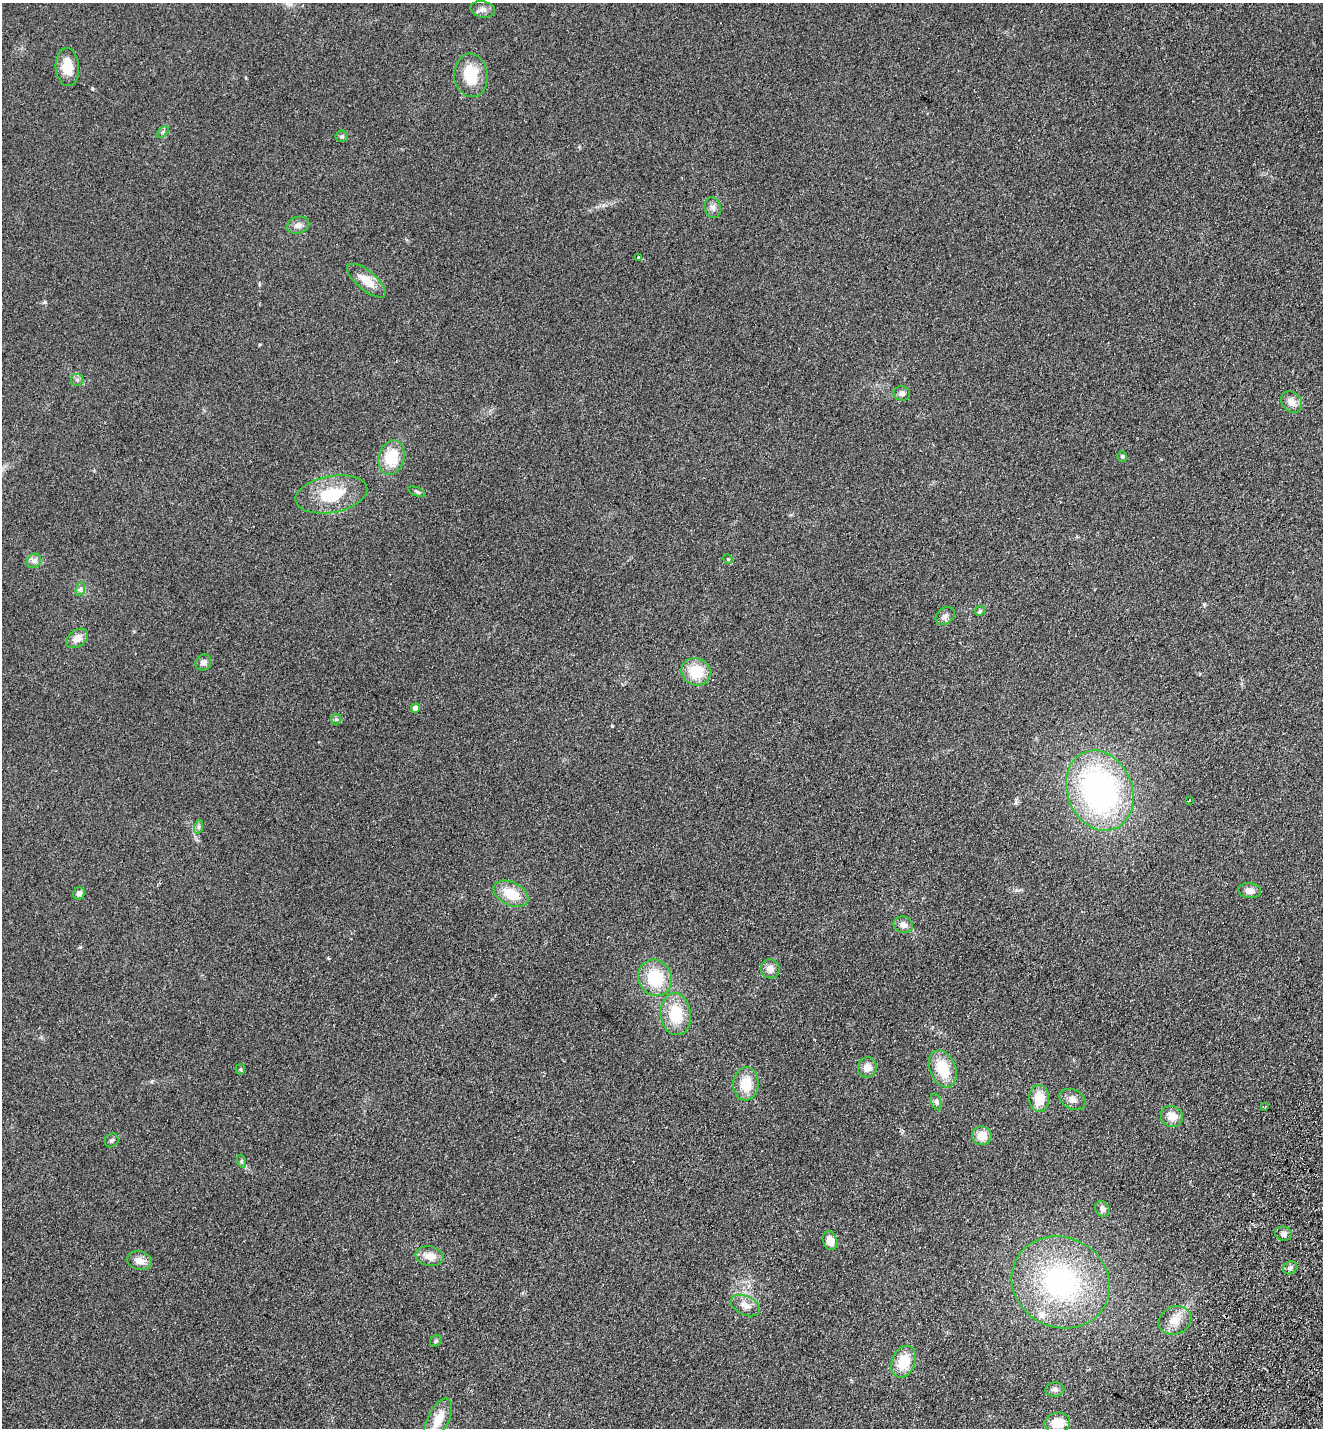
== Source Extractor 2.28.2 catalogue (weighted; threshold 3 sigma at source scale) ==
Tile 6 of 4 x 4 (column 2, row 2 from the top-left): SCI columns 1655-2975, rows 2881-4306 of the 5816 x 5760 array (HDU 1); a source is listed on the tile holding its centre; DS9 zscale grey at full resolution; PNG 1325 x 1430 px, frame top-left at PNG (2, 3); each listed source drawn as its Kron ellipse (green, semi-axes under 4 px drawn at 4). Shown black and unused: <1% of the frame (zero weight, under 2 of 3 exposures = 3% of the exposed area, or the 3 px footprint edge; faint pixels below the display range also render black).
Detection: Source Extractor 2.28.2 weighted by HDU 2 'WHT'; one run over the whole footprint, this tile lists its part. Background 0.312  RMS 0.014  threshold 0.0645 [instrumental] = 3 sigma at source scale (4.5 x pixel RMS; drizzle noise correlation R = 1.50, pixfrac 1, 0.05/0.05 arcsec/px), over >= 5 px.
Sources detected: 63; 1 inside a brighter listed object's ellipse — not listed separately; the other 62 listed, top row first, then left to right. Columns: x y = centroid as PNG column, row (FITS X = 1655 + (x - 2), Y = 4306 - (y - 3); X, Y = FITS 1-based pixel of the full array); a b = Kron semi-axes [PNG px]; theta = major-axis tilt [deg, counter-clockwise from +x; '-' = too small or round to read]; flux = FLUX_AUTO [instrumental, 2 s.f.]
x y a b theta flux
483 9 12 8 -11 6.5
67 67 19 12 -86 24
471 75 22 17 -84 45
163 132 7 4 45 2.3
342 136 6 5 - 2.5
713 207 10 8 -78 6
298 225 11 8 15 8.1
638 257 3 3 - 2.7
366 281 24 9 -39 23
77 380 6 6 - 3.1
902 393 8 7 - 5.5
1292 402 12 9 -45 11
1122 456 5 5 - 2.4
392 457 17 13 75 42
417 492 9 3 -21 2.3
331 494 36 18 10 59
728 559 5 4 - 1.6
34 561 8 6 43 5.1
80 589 7 4 71 2.9
980 611 6 4 46 2
945 616 10 8 36 5.8
77 638 12 8 38 12
203 662 8 7 - 5.8
696 672 15 13 -29 36
415 708 4 4 - 11
336 719 5 5 - 2.3
1100 790 41 32 -68 350
1189 801 3 2 - 1.3
198 827 7 4 71 2.7
1250 891 11 7 -9 8.5
79 893 6 5 - 6.3
511 894 18 11 -26 33
903 925 9 8 - 8.4
770 969 9 9 - 9.1
655 978 18 16 -65 56
676 1014 21 15 -83 47
867 1067 10 9 - 12
240 1069 5 5 - 1.6
943 1069 19 13 -67 39
746 1084 17 12 85 31
1039 1098 13 10 -87 29
1072 1099 14 9 -24 8.4
936 1102 9 5 -69 3.4
1265 1107 3 3 - 2.4
1172 1116 11 10 - 15
982 1136 10 9 - 18
112 1140 7 6 - 3.2
241 1161 6 4 -72 1.9
1102 1209 8 7 - 5.3
1283 1234 8 7 - 6
830 1241 9 7 -71 15
430 1256 14 9 -11 15
139 1261 12 9 -15 11
1290 1268 7 6 - 4.3
1061 1282 50 45 -26 230
745 1306 15 9 -25 11
1175 1320 17 13 23 19
436 1341 6 5 - 2
904 1362 16 11 67 36
1055 1389 9 7 5 5
438 1419 22 10 64 27
1057 1423 13 10 10 26
Unlisted compact peaks at least as high as the median listed source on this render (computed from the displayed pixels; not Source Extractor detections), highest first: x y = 45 302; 1204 604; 80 947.